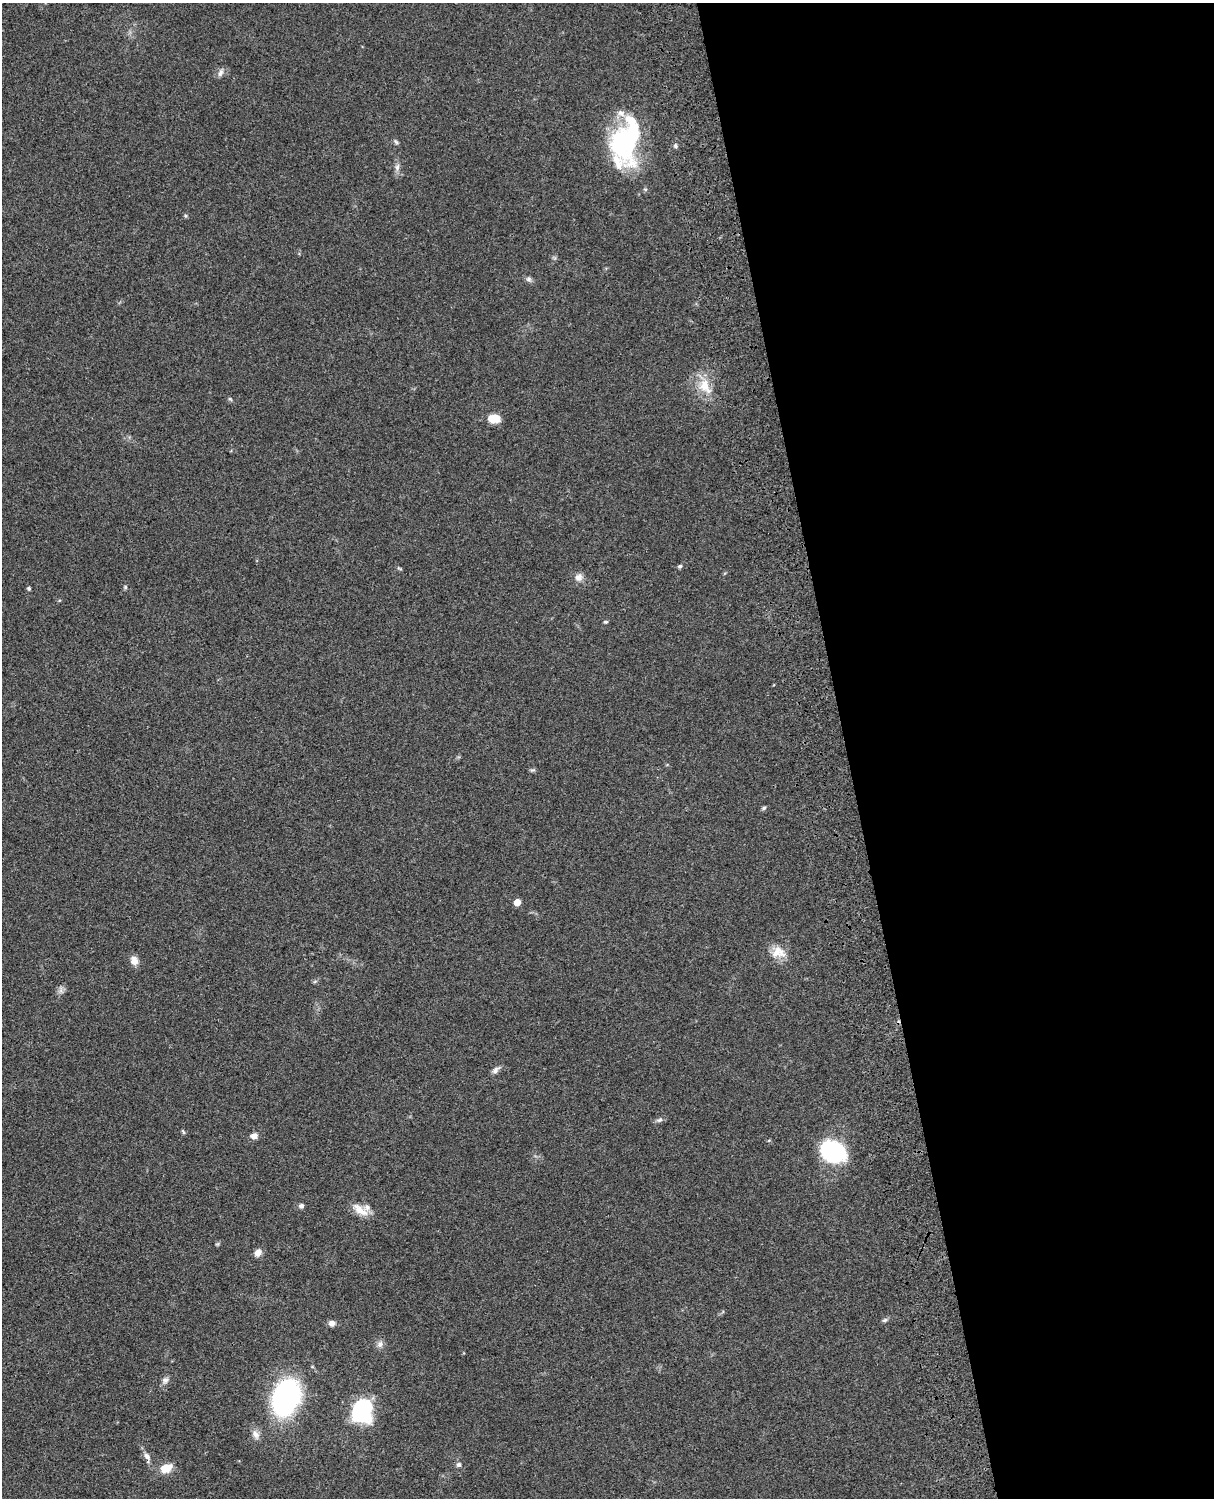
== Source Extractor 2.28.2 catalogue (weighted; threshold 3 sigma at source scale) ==
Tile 8 of 4 x 3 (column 4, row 2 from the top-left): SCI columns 3757-4968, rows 1772-3267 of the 5086 x 4926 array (HDU 1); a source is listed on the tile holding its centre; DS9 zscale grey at full resolution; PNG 1216 x 1500 px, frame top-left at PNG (2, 3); no overlay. Shown black and unused: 30% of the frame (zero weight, under 3 of 4 exposures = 6% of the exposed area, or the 3 px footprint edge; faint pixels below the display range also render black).
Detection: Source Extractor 2.28.2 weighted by HDU 2 'WHT'; one run over the whole footprint, this tile lists its part. Background 0.0863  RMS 0.0061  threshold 0.0276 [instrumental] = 3 sigma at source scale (4.5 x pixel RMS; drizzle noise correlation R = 1.50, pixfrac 1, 0.05/0.05 arcsec/px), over >= 5 px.
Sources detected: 43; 1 inside a brighter object's white glare — not listed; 3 inside a brighter listed object's ellipse — not listed separately; the other 39 listed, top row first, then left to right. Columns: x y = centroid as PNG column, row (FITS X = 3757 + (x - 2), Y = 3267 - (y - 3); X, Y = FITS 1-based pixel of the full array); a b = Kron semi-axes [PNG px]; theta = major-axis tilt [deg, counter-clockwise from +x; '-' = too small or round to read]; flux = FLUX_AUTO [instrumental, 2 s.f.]
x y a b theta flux
220 73 11 6 63 2.3
396 142 8 4 -54 1.1
623 142 55 27 -76 64
675 146 6 5 - 1.3
397 167 11 6 82 2.6
528 279 8 6 -1 1.6
705 386 25 16 -63 14
230 399 7 4 -44 0.83
494 418 13 9 -4 8.2
680 566 5 4 - 1
399 568 8 3 -30 0.72
578 577 10 10 - 3.6
125 587 5 5 - 0.91
29 589 4 4 - 1.2
606 622 5 4 - 0.92
532 770 8 4 13 0.97
764 808 7 4 28 1.1
517 902 5 5 - 11
778 952 19 16 -4 9.1
134 961 12 10 -67 4
61 990 7 4 72 1.8
495 1070 11 6 46 2.6
659 1120 9 6 25 1.7
183 1132 7 4 -63 0.86
254 1136 8 7 - 3.1
833 1151 20 16 -30 79
301 1206 6 6 - 1.6
360 1210 25 10 -35 7.8
258 1253 8 7 - 3.8
885 1320 8 5 27 1.2
332 1323 8 7 - 2.8
380 1344 9 8 - 2.6
165 1380 9 8 - 2.4
286 1397 27 19 68 130
362 1412 17 14 79 83
256 1434 14 9 -64 3.7
147 1456 11 7 -52 2.9
459 1465 7 6 - 1.7
166 1468 12 8 24 10